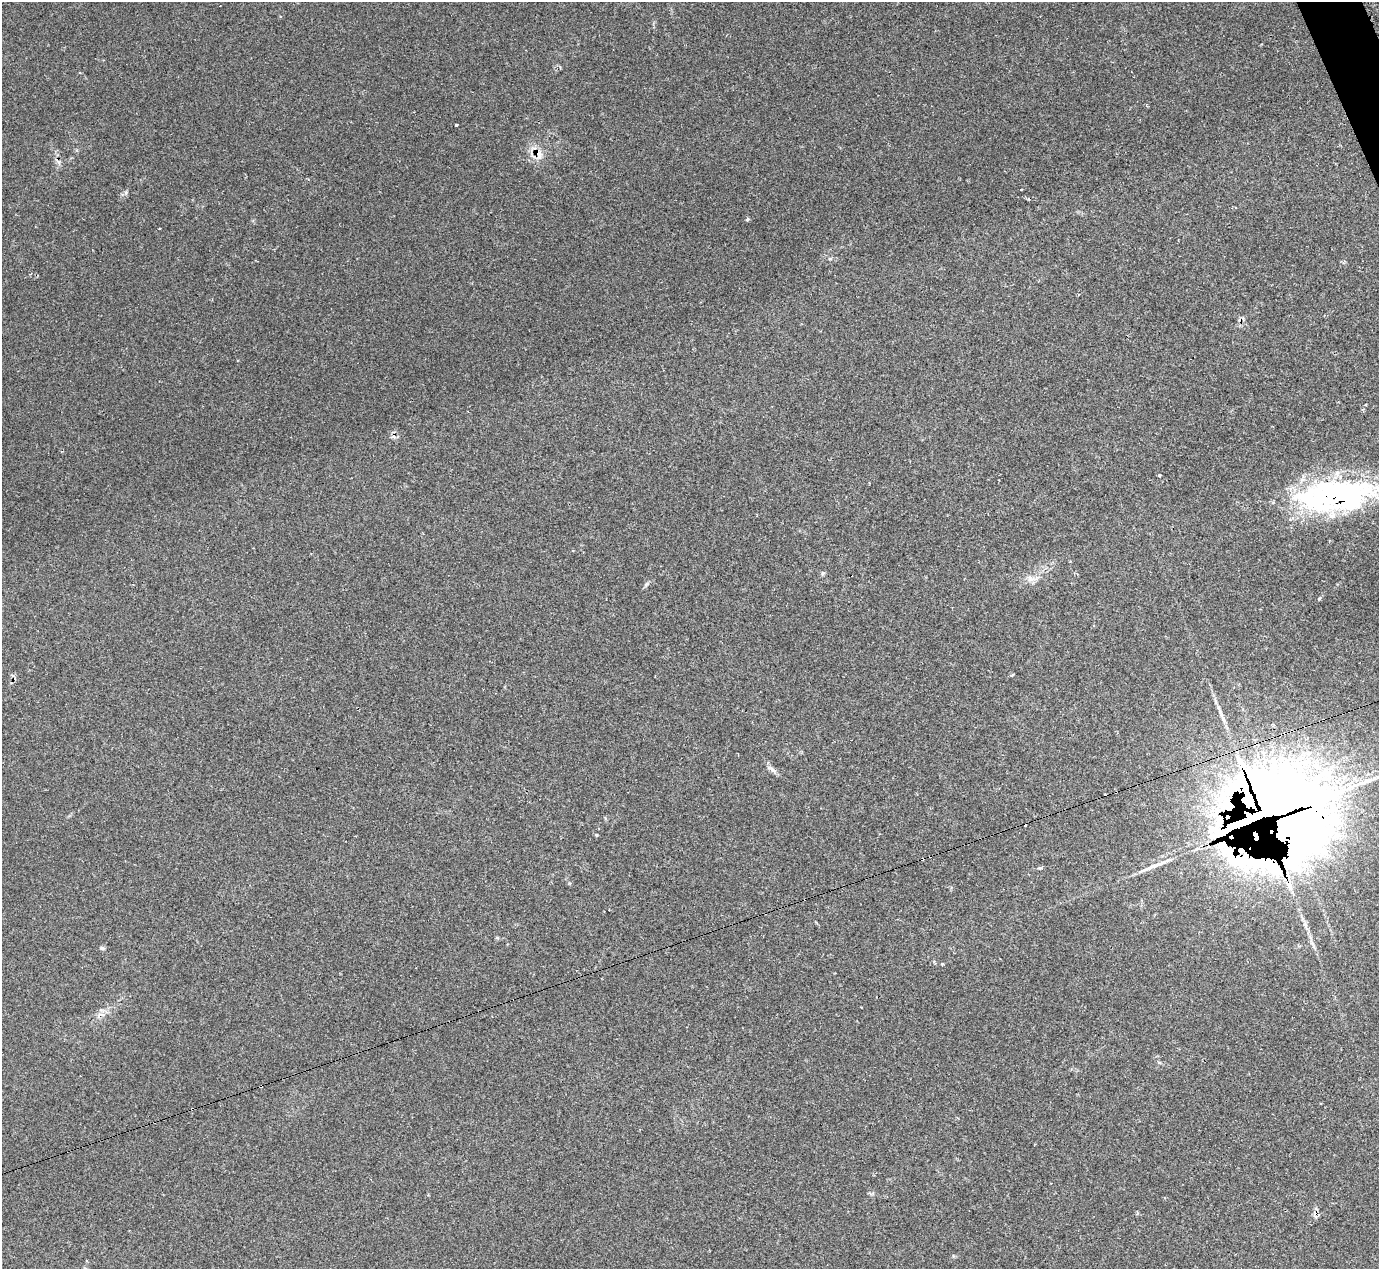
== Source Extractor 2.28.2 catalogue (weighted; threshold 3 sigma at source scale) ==
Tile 10 of 4 x 4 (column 2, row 3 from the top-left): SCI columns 1379-2755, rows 1542-2808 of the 5525 x 5503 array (HDU 1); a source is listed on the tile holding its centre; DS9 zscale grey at full resolution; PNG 1381 x 1271 px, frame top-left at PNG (2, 2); no overlay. Shown black and unused: <1% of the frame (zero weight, under 2 of 3 exposures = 1% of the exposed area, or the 3 px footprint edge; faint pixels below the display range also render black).
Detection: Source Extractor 2.28.2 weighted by HDU 2 'WHT'; one run over the whole footprint, this tile lists its part. Background 0.134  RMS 0.007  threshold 0.0314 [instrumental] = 3 sigma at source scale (4.5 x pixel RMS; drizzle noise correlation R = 1.50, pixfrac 1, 0.05/0.05 arcsec/px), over >= 5 px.
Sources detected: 40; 6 inside a brighter object's white glare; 8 cosmic-ray / hot-pixel residue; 1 long thin detection or spike segment (spike, bleed or trail) — not listed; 3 inside a brighter listed object's ellipse — not listed separately; the other 22 listed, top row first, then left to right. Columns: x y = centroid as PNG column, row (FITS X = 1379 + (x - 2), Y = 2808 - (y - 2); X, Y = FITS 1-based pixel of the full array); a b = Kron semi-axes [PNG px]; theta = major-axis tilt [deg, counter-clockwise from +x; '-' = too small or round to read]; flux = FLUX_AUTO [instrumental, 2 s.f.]
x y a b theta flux
456 125 3 3 - 2.1
538 154 15 9 -72 7.4
1021 190 3 2 - 0.67
126 193 7 5 69 1.5
747 219 4 3 - 1.2
830 259 6 3 -19 0.88
30 274 4 3 - 0.77
1365 404 3 2 - 0.9
393 437 7 4 18 1.3
1159 475 3 3 - 1.3
1336 494 101 36 4 160
823 573 6 5 - 1
1030 579 10 8 -44 3.9
646 584 7 4 45 1.2
772 770 13 5 -39 2.8
1292 827 99 65 -63 2300
596 835 5 3 - 0.63
1040 868 5 4 - 0.8
1305 925 13 5 -72 3
497 938 5 3 - 0.79
102 948 6 5 - 1.2
261 1086 3 2 - 0.67
Overlapping masked pixels (flux is a lower limit): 4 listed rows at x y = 538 154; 1336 494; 1292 827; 261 1086
Isophote crosses this tile's border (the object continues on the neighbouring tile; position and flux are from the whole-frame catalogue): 2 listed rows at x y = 1336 494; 1292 827
Unlisted compact peaks at least as high as the median listed source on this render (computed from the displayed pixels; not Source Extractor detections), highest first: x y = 1319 599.